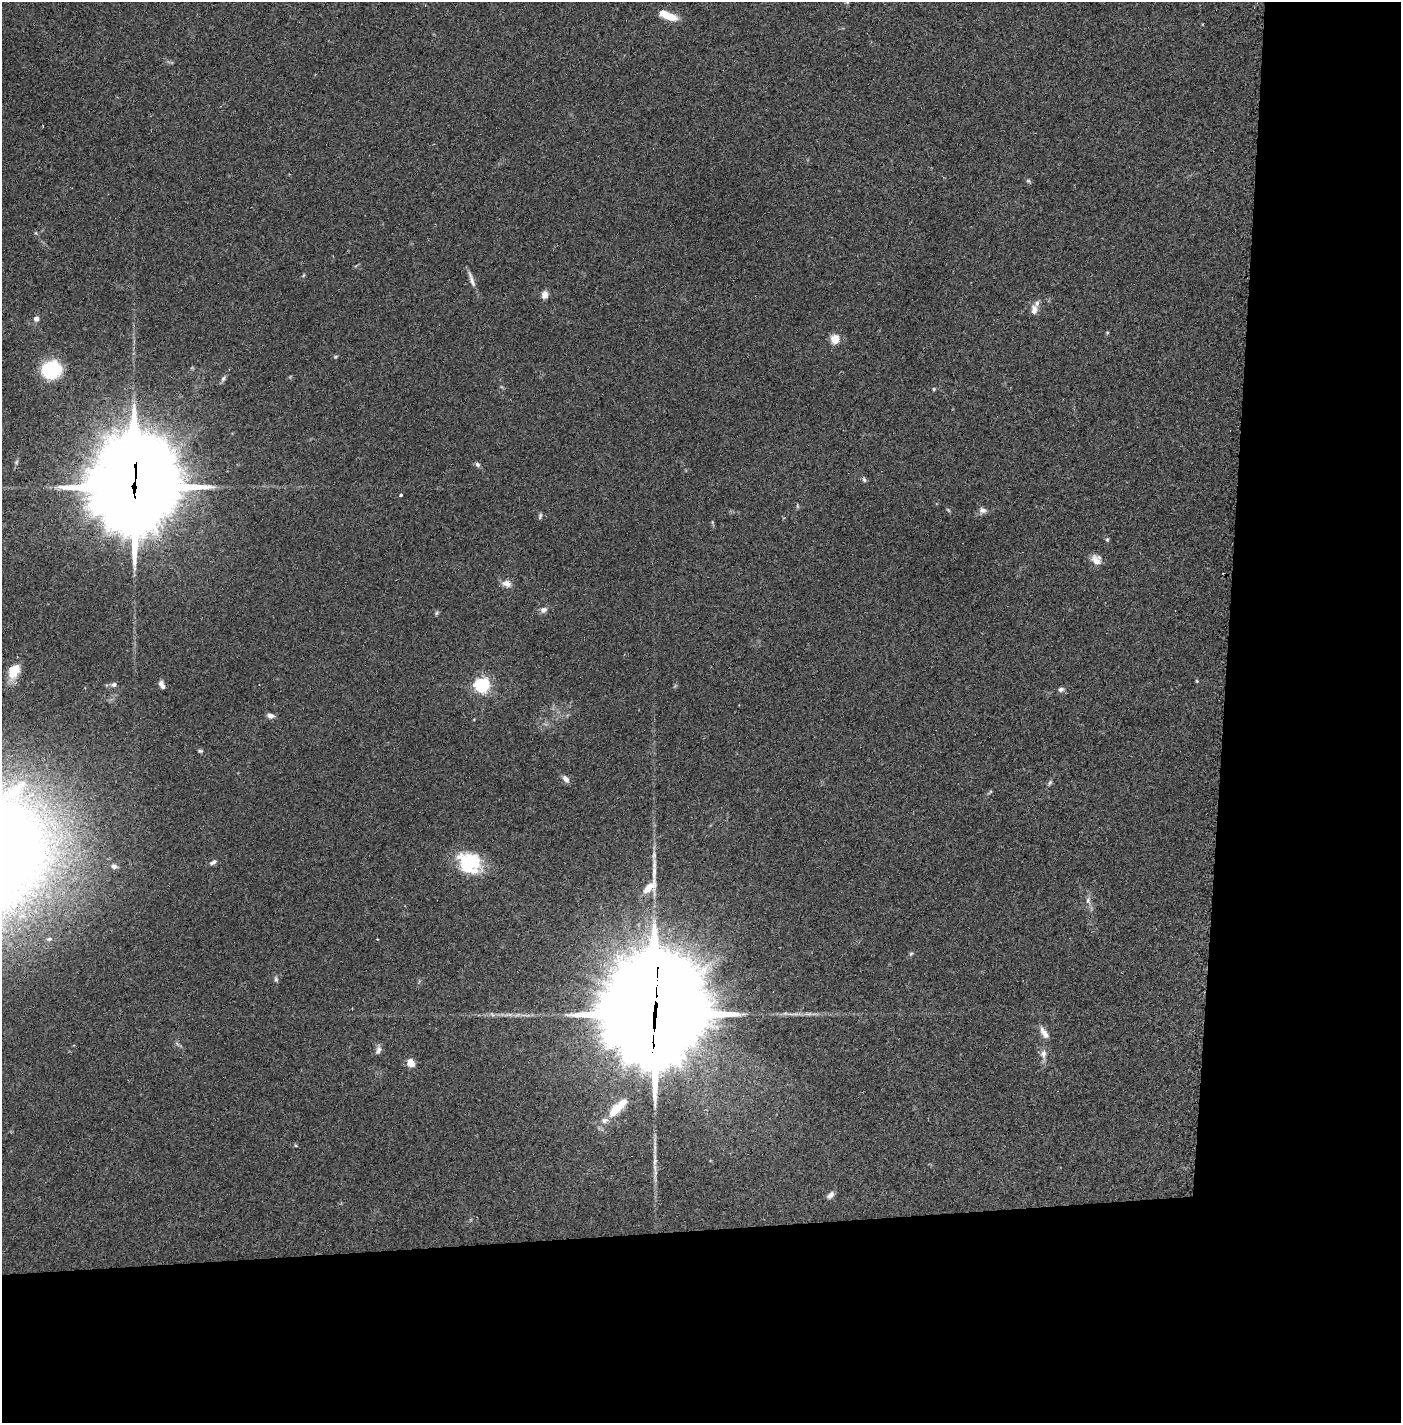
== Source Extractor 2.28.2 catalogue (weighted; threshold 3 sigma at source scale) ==
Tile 9 of 3 x 3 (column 3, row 3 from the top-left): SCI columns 2861-4259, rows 41-1461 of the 4277 x 4302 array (HDU 1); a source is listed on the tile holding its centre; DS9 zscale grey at full resolution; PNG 1403 x 1425 px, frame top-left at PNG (2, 2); no overlay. Shown black and unused: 24% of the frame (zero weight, under 2 of 3 exposures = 1% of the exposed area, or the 3 px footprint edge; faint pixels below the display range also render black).
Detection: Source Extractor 2.28.2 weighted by HDU 2 'WHT'; one run over the whole footprint, this tile lists its part. Background 0.0927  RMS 0.0075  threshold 0.0337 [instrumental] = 3 sigma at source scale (4.5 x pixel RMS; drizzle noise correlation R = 1.50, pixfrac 1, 0.05/0.05 arcsec/px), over >= 5 px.
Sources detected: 66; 1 too faint to see at this stretch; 1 inside a brighter object's white glare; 4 cosmic-ray / hot-pixel residue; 2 long thin detections or spike segments (spike, bleed or trail) — not listed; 3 inside a brighter listed object's ellipse — not listed separately; the other 55 listed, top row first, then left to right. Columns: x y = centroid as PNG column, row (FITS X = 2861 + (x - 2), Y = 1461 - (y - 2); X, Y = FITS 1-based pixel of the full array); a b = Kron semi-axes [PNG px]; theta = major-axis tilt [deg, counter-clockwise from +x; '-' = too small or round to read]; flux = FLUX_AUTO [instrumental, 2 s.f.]
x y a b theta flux
847 2 5 5 - 1.1
668 16 21 7 -22 14
1028 181 7 4 -35 1.2
303 275 6 4 59 0.92
471 279 22 5 -71 4.6
545 295 8 7 - 4.6
1034 310 13 8 89 4.9
36 319 6 5 - 3.5
835 339 5 5 - 32
335 357 5 4 - 0.99
51 370 14 12 16 70
223 378 10 5 58 2
934 389 5 4 - 0.81
16 462 6 5 - 1.3
477 464 7 6 - 1.9
864 479 7 5 -63 1.5
134 485 39 31 84 9400
401 495 3 3 - 1.5
797 506 6 4 -89 0.94
983 510 10 7 -10 3.4
540 516 8 4 75 1.4
712 522 6 3 -72 0.86
1107 539 6 4 69 1.1
1096 560 13 11 -52 6.7
507 584 12 8 -15 5.3
543 610 9 7 24 3.1
436 613 7 4 51 1.2
14 671 17 11 64 15
1197 681 5 4 - 0.73
114 685 8 6 14 2.4
162 685 9 5 -61 3.3
482 685 6 6 - 210
1061 689 7 5 15 2.4
270 716 8 5 -19 3.7
200 751 6 5 - 1.2
566 779 9 6 -51 3.5
1050 783 9 5 54 1.7
990 792 9 3 36 1
213 862 10 5 30 2.3
470 862 29 17 -25 45
114 866 8 6 -13 2.1
649 887 21 12 46 11
1088 900 11 6 83 3.2
49 939 8 5 9 1.5
911 954 6 5 - 1.2
276 979 8 5 -82 1.7
493 1015 7 4 -19 1.6
654 1016 50 35 85 18000
1044 1033 17 7 -58 5.5
378 1050 12 7 70 3
1043 1054 13 8 89 4.8
411 1063 7 6 - 11
617 1108 34 11 44 20
296 1146 5 3 - 0.78
830 1195 10 6 45 3.4
Overlapping masked pixels (flux is a lower limit): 2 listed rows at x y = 134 485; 654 1016
Isophote crosses this tile's border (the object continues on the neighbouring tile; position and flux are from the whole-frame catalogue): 1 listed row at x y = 847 2